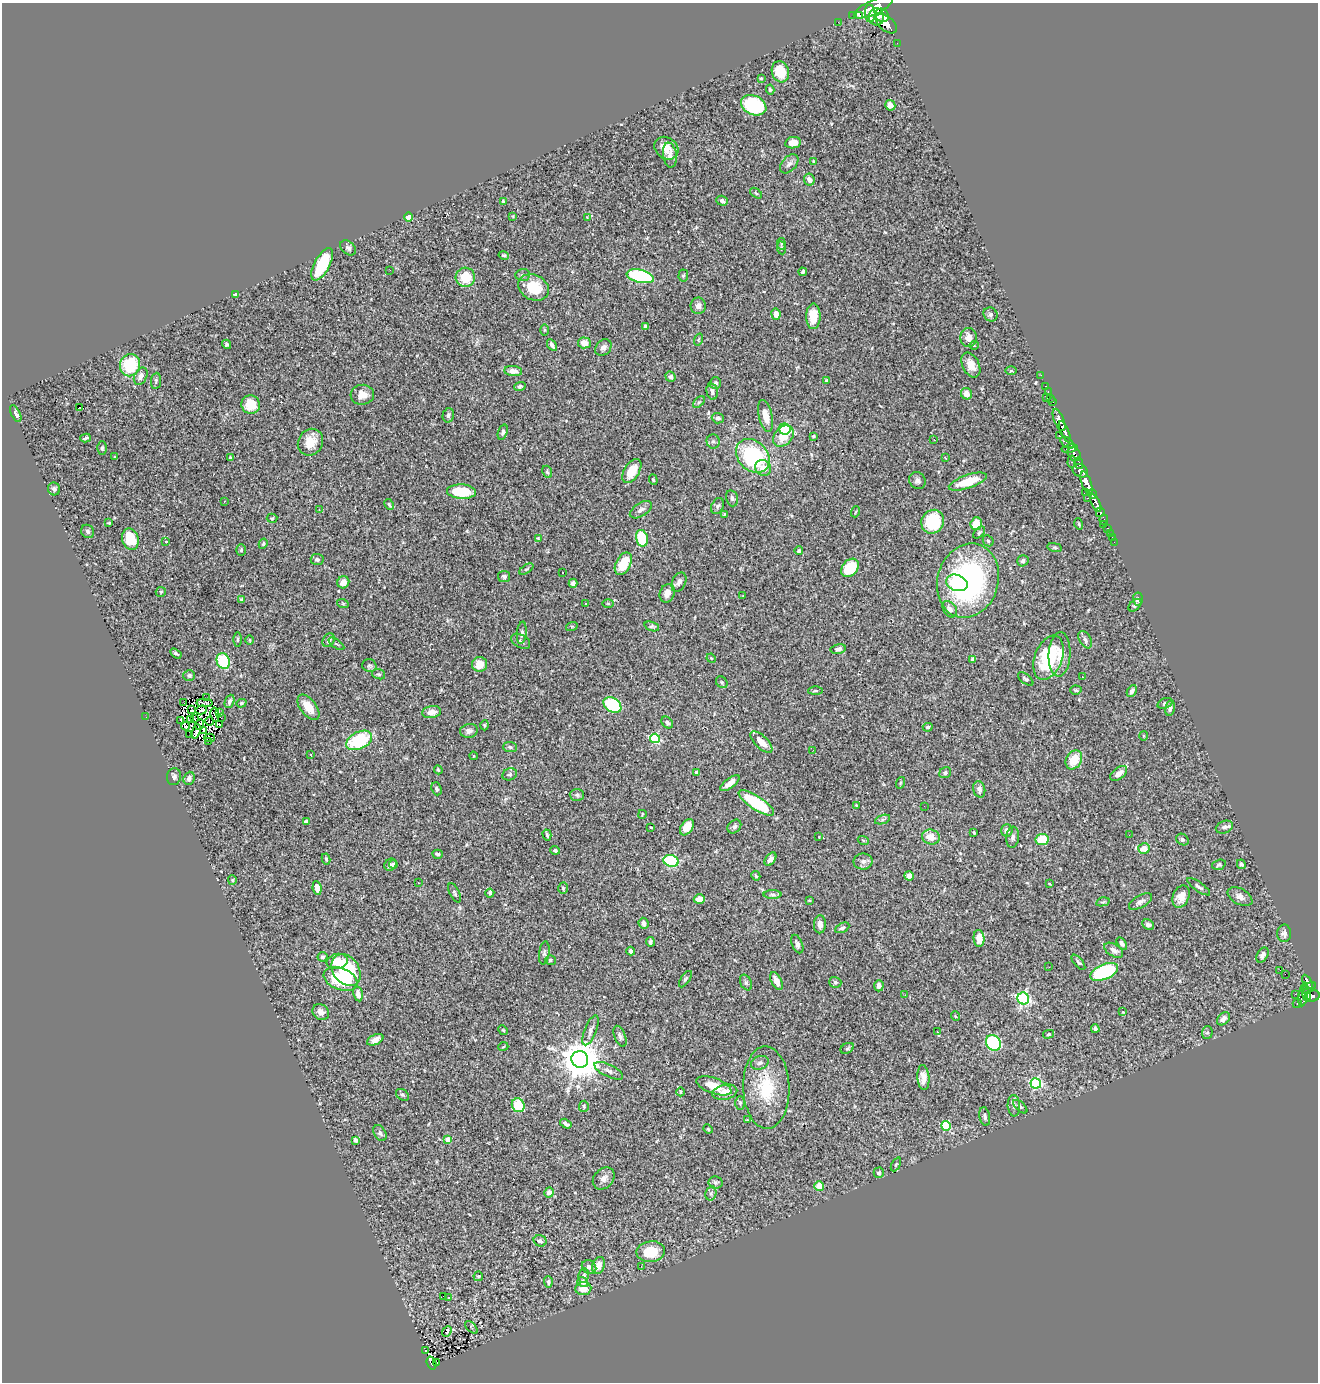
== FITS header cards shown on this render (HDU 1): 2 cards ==
NAXIS1  =                 1316
NAXIS2  =                 1380

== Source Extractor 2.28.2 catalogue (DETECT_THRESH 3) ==
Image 1316 x 1380 px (HDU 1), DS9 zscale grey, 1 PNG px = 1 image px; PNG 1320 x 1384 px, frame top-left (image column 1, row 1380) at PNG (2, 3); each listed source drawn as its Kron ellipse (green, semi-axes under 4 px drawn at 4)
Background 0.768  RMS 0.028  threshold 0.0828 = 3 sigma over >= 5 px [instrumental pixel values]
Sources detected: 398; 5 with non-positive FLUX_AUTO (blend fragments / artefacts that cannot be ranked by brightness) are neither listed nor drawn; the other 393 listed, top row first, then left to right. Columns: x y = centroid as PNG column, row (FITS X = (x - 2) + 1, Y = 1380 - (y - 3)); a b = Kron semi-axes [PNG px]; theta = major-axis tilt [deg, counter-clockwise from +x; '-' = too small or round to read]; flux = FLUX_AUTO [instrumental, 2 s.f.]
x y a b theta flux
873 7 21 7 25 4300
870 14 8 5 -89 1200
852 15 2 2 - 8.1
860 15 3 3 - 590
882 15 7 6 - 1600
876 17 8 7 - 1700
838 22 2 2 - 9.4
886 24 12 7 -40 2500
897 43 2 2 - 9.2
780 72 11 8 -73 42
761 78 3 3 - 1.7
770 90 5 4 - 3.4
754 105 13 9 -25 130
890 105 5 5 - 15
793 143 8 5 11 20
666 148 13 10 -38 21
670 155 12 7 -81 8.6
813 161 3 3 - 1.7
789 164 11 7 47 7.5
809 180 6 5 - 11
756 193 7 3 -37 2.2
503 201 3 3 - 1.9
722 201 6 5 - 4.6
513 216 3 2 - 1.3
409 217 4 4 - 41
587 217 3 2 - 1.2
781 244 6 3 -82 2.2
348 248 9 6 -41 5.2
781 248 6 3 -83 2.3
504 255 5 4 - 3.3
322 264 18 7 62 83
390 270 3 2 - 2.1
803 272 4 3 - 3.8
523 275 7 6 - 4
640 276 14 6 -13 210
683 276 6 5 - 2.8
465 277 9 9 - 49
533 287 16 12 -27 52
236 294 3 3 - 3.1
698 306 8 7 - 7.8
776 314 6 4 -79 16
990 314 7 6 - 4.1
813 316 13 7 89 35
645 326 3 3 - 2.5
544 330 6 4 -90 2
968 337 9 8 - 12
698 339 6 3 71 1.7
584 343 6 5 - 17
226 344 5 4 - 3.2
552 345 7 4 -59 6.5
974 345 4 4 - 1.9
603 348 9 7 47 7.4
130 365 11 10 - 79
971 365 13 8 -63 19
513 371 9 5 -7 14
1011 371 6 4 0 2.2
1041 375 2 2 - 12
141 376 9 6 63 9.1
671 377 5 4 - 5.4
156 381 8 5 83 3.2
827 381 4 4 - 4.3
715 383 6 6 - 5.3
520 386 6 4 20 3.7
1046 386 3 2 - 19
712 391 8 5 -76 6
1048 392 3 2 - 19
967 394 6 5 - 12
362 395 12 10 5 17
1046 397 2 2 - 54
1051 398 3 2 - 31
699 402 7 4 44 2.9
1052 402 4 2 - 29
251 404 9 9 - 37
79 407 3 3 - 24
16 414 9 4 -64 5.6
448 415 7 5 76 5.3
766 416 16 7 -76 22
718 418 6 5 - 5.8
1059 420 12 5 -68 1500
785 429 6 5 - 84
503 432 8 4 72 4.4
1065 432 11 4 -67 1300
1059 435 2 2 - 10
783 436 12 8 47 30
814 436 4 3 - 3
86 438 5 2 - 3.2
934 440 3 2 - 1.4
310 442 14 12 59 26
713 442 7 6 - 5.1
1067 443 8 4 -35 610
102 448 6 5 - 3.4
1070 449 8 3 10 420
1074 454 8 6 -49 560
753 456 19 14 -46 180
115 457 3 3 - 1.8
230 457 4 3 - 1.6
945 457 3 2 - 2.8
1072 462 6 4 85 160
1079 463 6 4 -75 360
763 468 8 7 - 17
632 471 13 7 59 32
1080 471 8 6 -32 920
547 472 6 4 -67 2.7
653 480 5 4 - 2.4
917 481 9 8 - 7.1
968 482 20 6 19 47
1087 483 12 5 -71 2500
54 489 6 6 - 4.7
461 492 14 7 -3 70
1085 492 4 3 - 110
1092 494 5 3 - 440
732 498 8 5 -75 4.9
1087 498 3 2 - 17
224 501 3 2 - 1.3
1096 503 9 4 -65 1300
389 504 6 3 -62 2.7
718 506 8 6 61 4.9
319 510 4 4 - 1.7
641 510 12 6 32 8.4
855 512 6 3 69 1.9
1100 512 5 4 - 270
724 514 4 3 - 1.7
272 518 5 4 - 2.8
1104 520 5 3 - 79
933 522 12 11 - 95
109 523 3 3 - 2
976 524 6 5 - 26
1079 524 6 3 -72 2
1104 525 2 2 - 8.3
1107 529 4 3 - 60
88 531 7 6 - 4.5
979 532 7 4 46 3.1
1110 533 2 2 - 6.2
538 538 4 3 - 1.4
642 538 8 5 -76 77
1112 538 3 2 - 18
130 539 11 8 -73 65
988 541 6 5 - 2.9
166 542 2 2 - 1.6
1114 542 2 2 - 3.9
263 544 5 4 - 2.9
1055 547 7 3 -9 2.5
241 550 5 4 - 2.4
799 551 4 4 - 2.7
317 560 6 5 - 4.6
1023 561 6 5 - 5.9
623 564 12 7 62 49
850 568 10 7 48 58
526 569 8 3 33 2.3
563 572 3 2 - 1.9
504 576 6 5 - 5.2
968 581 38 30 74 390
343 582 6 6 - 16
679 582 10 6 64 8.4
573 583 4 4 - 9.4
957 583 11 8 -19 30
161 592 5 5 - 2.3
667 593 9 7 69 14
743 596 2 2 - 1.1
1138 599 6 5 - 7.3
242 600 4 3 - 2.9
608 603 5 3 - 2
343 604 6 3 -19 2.2
585 604 3 3 - 6.3
1135 605 7 4 45 3.8
950 609 9 6 -55 7.7
572 626 6 4 17 2.3
652 626 7 4 -20 3.3
522 633 11 4 85 5.2
238 639 7 3 89 2.6
250 640 5 3 - 1.7
329 640 7 5 58 5.2
1085 640 9 5 -61 5.8
521 641 10 6 -30 5.2
336 644 9 2 -35 2.1
838 649 7 5 11 5.1
176 653 6 3 -32 3
1060 654 22 11 87 27
711 658 5 4 - 1.7
1048 658 23 13 69 120
973 659 4 4 - 9.5
223 661 8 6 -68 80
479 664 7 7 - 23
369 666 7 6 - 3.6
379 674 6 5 - 2.7
189 675 6 5 - 4.1
1082 677 3 2 - 5.8
1026 679 9 4 -38 3.9
722 682 6 5 - 3
1076 690 5 4 - 2.9
815 691 7 4 1 2.2
1132 691 6 4 62 6.1
207 698 3 2 - 0.67
230 701 7 4 68 5.3
184 703 3 2 - 1.1
205 703 8 2 -2 2.4
241 703 5 4 - 2.6
1165 703 8 5 20 4.4
612 705 10 7 -35 110
308 707 14 8 -52 30
1170 708 8 4 77 5.4
192 710 4 2 - 1.6
201 710 5 2 - 1.7
219 712 3 2 - 3
432 712 9 6 9 13
215 715 7 4 -78 4.4
146 717 2 2 - 28
194 718 3 2 - 1.3
221 718 3 2 - 2.7
191 720 3 2 - 1.7
181 721 4 2 - 2.1
209 721 4 2 - 0.79
667 723 6 5 - 5
200 725 5 4 - 1
220 725 3 2 - 1.9
485 725 5 3 - 1.8
186 726 4 3 - 0.88
928 727 5 4 - 2.7
203 730 3 2 - 2
196 731 7 4 72 4.1
469 731 9 7 8 7.1
190 734 3 2 - 1.1
1143 736 5 3 - 1.7
210 738 5 2 - 2.1
655 738 5 4 - 140
359 740 14 8 26 120
209 741 3 2 - 1.8
761 742 14 6 -44 22
510 747 7 5 -4 3.5
813 750 3 2 - 3
311 755 3 2 - 1.2
473 756 4 3 - 1.1
1074 760 10 7 60 31
438 770 4 3 - 1.9
696 772 3 3 - 6.1
945 773 6 5 - 4.7
1119 773 10 5 38 11
510 774 7 6 - 4.4
174 777 8 7 - 5.8
189 778 6 5 - 5.5
730 783 11 5 38 14
900 783 6 3 71 2.1
437 789 7 5 -69 4.1
979 789 8 6 -76 6.8
577 795 7 6 - 4.3
756 803 21 6 -33 120
856 805 3 2 - 1.3
924 806 2 2 - 2.3
642 814 4 2 - 1.7
882 820 8 4 19 3.4
306 822 4 3 - 7.2
651 827 3 2 - 1.7
687 827 9 5 56 21
734 827 8 6 46 5.3
1224 827 9 6 19 5.8
1007 830 6 5 - 9.6
974 833 3 3 - 2.6
547 835 5 3 - 3.1
1129 835 2 2 - 1.4
819 837 2 2 - 1
931 837 9 7 -15 22
1013 837 10 6 84 6.2
863 840 5 3 - 1.9
1042 840 6 5 - 54
1182 840 7 5 -36 3.4
1144 849 6 5 - 19
555 850 4 4 - 3
438 854 5 4 - 3
326 859 5 4 - 2.9
770 859 7 5 54 7.7
671 861 7 6 - 140
863 861 9 8 - 7.8
393 864 4 4 - 2.9
1241 864 5 4 - 3.7
390 865 6 5 - 4.6
1219 865 7 5 18 3.4
756 876 5 3 - 2.6
909 876 5 4 - 11
232 880 5 4 - 2.2
418 883 3 2 - 1.5
1049 884 3 2 - 1.8
1199 887 13 4 -35 5.2
317 888 7 4 -82 12
563 888 5 4 - 3
454 893 10 4 -64 3.8
490 893 4 4 - 4.7
773 895 9 4 0 4.9
1181 897 11 8 67 18
1240 897 13 8 -29 10
699 899 5 5 - 18
809 900 4 2 - 1.2
1103 902 7 4 14 2.6
1140 902 13 6 31 6.9
644 923 6 5 - 7.1
820 924 9 6 87 7.6
1148 925 6 5 - 5.2
842 928 8 4 27 4.8
1284 933 9 7 90 7
979 939 8 5 -85 22
650 942 4 3 - 4.1
797 944 10 5 -68 6.2
1122 944 7 4 -56 4.8
1114 950 10 6 -32 8.5
631 951 4 3 - 5.3
544 953 12 5 82 4.6
1262 955 8 5 58 6.2
322 957 5 4 - 4.2
550 960 5 5 - 3.3
337 961 11 7 13 27
1078 962 9 3 -49 3.1
1049 967 3 2 - 1.9
346 970 17 13 -53 120
1280 970 2 2 - 7.1
1104 972 15 7 23 190
1285 974 2 2 - 1700
341 979 18 10 -21 95
685 979 9 4 55 3.7
776 981 9 5 -64 13
835 982 6 5 - 3.3
1307 982 7 3 -60 240
746 983 8 5 -63 3.6
879 986 5 4 - 8.8
1309 988 8 4 34 250
358 994 8 4 -79 9.1
1295 994 2 2 - 9.5
905 995 3 3 - 2.3
1303 995 12 4 80 490
1307 995 6 3 -84 270
1312 996 7 6 - 500
1023 998 6 6 - 310
1297 1003 5 3 - 28
321 1012 9 7 -39 10
1123 1012 3 3 - 1.2
955 1016 5 3 - 1.4
1223 1019 7 5 49 8.8
1095 1029 4 4 - 4.4
503 1030 5 4 - 1.9
590 1030 16 6 68 8.6
937 1032 3 2 - 2.3
1207 1033 6 5 - 3.8
1049 1034 5 4 - 2.1
620 1036 11 5 -67 6
375 1040 8 5 25 9.9
993 1043 8 7 - 170
503 1047 5 3 - 1.6
847 1048 7 5 30 3.5
580 1059 8 8 - 5600
760 1063 9 6 19 6
609 1071 16 6 -26 9.2
923 1078 12 6 -86 15
1036 1083 5 5 - 200
714 1086 18 7 -20 31
766 1088 41 23 -88 96
680 1092 4 3 - 1.6
725 1092 13 7 13 20
402 1095 7 5 -38 3.7
740 1103 7 5 90 3.1
518 1105 7 6 - 49
584 1106 5 5 - 2.9
1014 1106 11 6 -86 6.8
1020 1107 8 4 -42 3.6
985 1116 9 5 -79 4.8
747 1120 2 2 - 1.3
566 1124 6 3 -32 4.7
946 1126 5 5 - 110
708 1129 5 4 - 2.1
380 1133 9 6 -60 4.6
448 1139 4 4 - 21
355 1140 4 3 - 4.9
896 1164 7 4 63 2.7
879 1173 5 5 - 4
604 1178 12 9 46 11
716 1182 7 6 - 4.5
819 1186 5 5 - 26
549 1192 5 5 - 15
711 1193 7 5 76 3.8
540 1241 6 5 - 4.8
651 1252 14 10 7 45
598 1266 9 6 69 17
641 1266 3 2 - 2.7
589 1267 7 6 - 7.8
478 1276 5 4 - 2.9
584 1276 7 5 78 4.1
548 1282 5 4 - 4.1
583 1282 5 5 - 7
583 1289 8 6 5 17
443 1296 2 2 - 3.2
448 1297 2 2 - 2
471 1327 8 4 -46 2.3
447 1331 6 3 49 23
425 1350 3 3 - 3.9
432 1363 7 4 -71 95
437 1363 3 2 - 6.4
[5 non-positive-flux detections neither listed nor drawn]